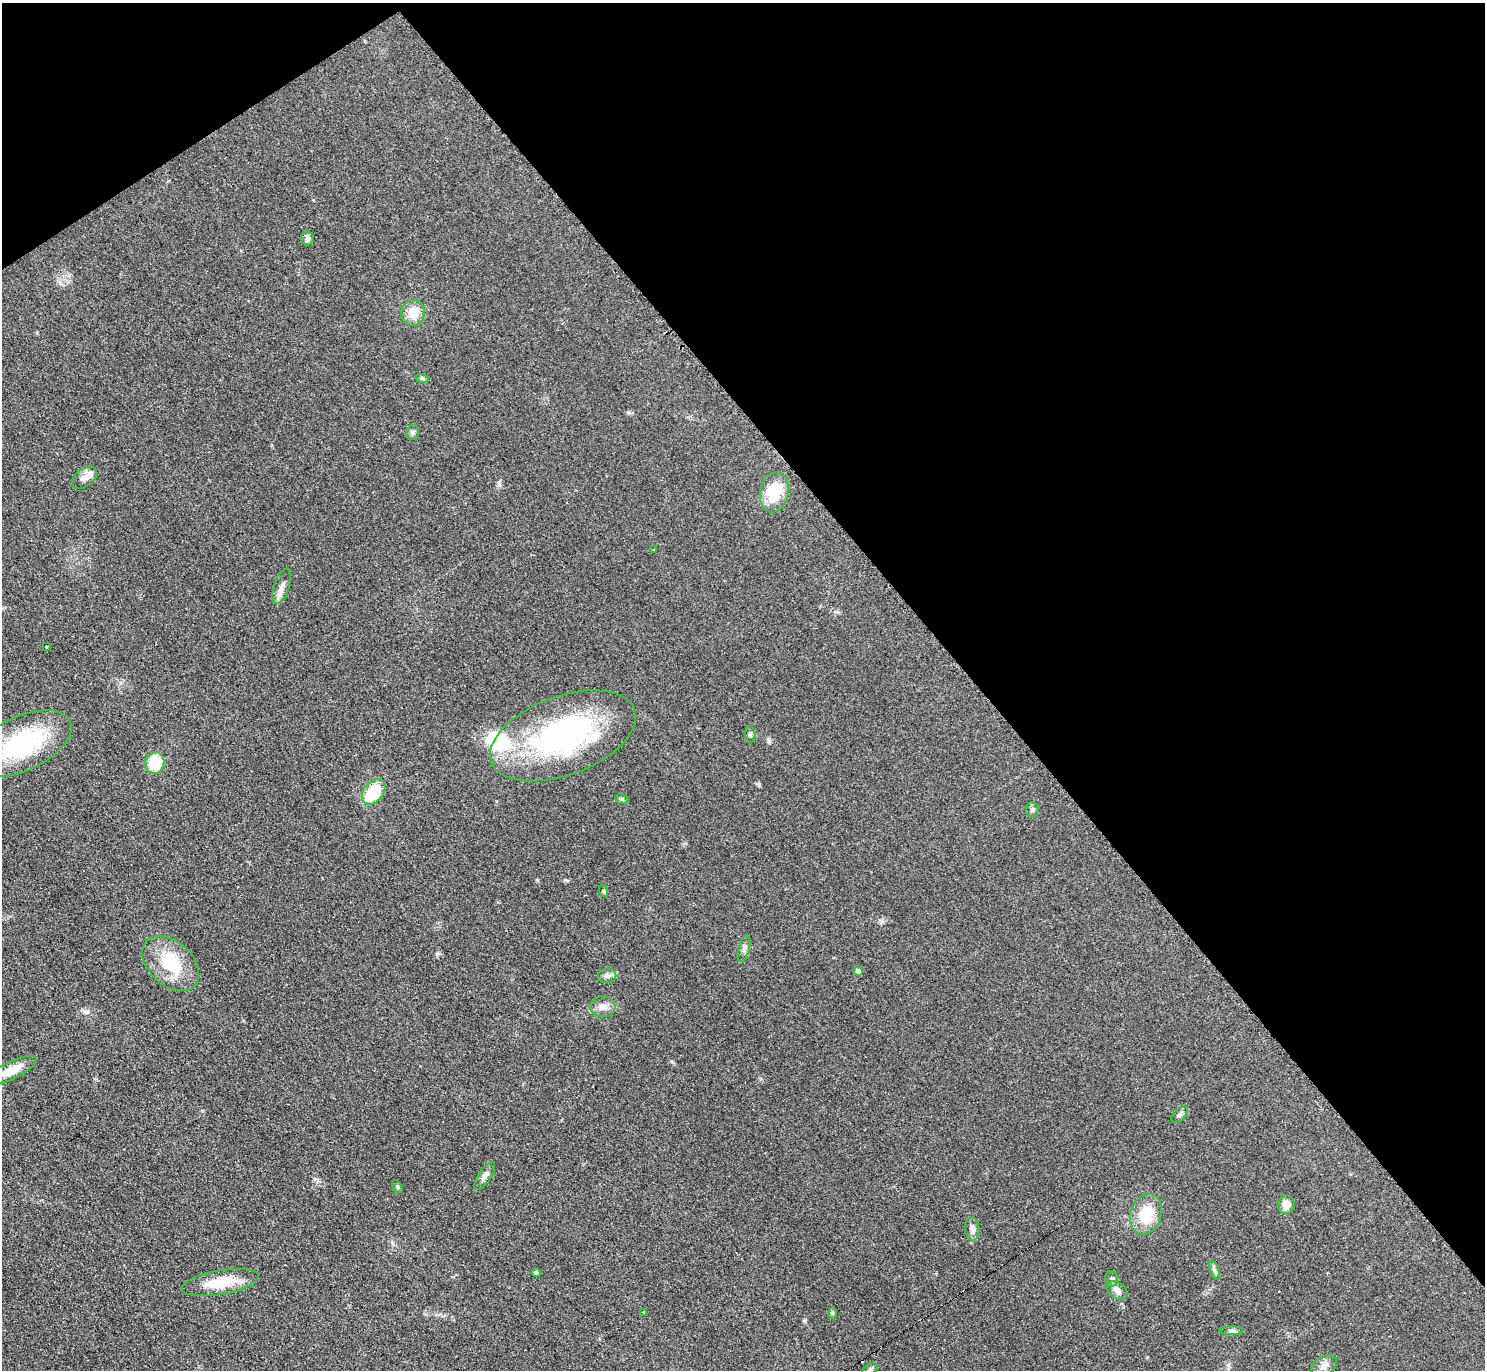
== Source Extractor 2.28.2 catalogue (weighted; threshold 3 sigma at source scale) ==
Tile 3 of 4 x 4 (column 3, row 1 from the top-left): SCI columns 2971-4453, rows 4265-5632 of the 5951 x 5939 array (HDU 1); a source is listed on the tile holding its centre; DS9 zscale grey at full resolution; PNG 1487 x 1372 px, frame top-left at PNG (2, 3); each listed source drawn as its Kron ellipse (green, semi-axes under 4 px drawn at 4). Shown black and unused: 37% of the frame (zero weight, under 2 of 3 exposures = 2% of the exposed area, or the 3 px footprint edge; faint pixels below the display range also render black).
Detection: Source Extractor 2.28.2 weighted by HDU 2 'WHT'; one run over the whole footprint, this tile lists its part. Background 0.14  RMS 0.013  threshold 0.0567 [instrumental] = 3 sigma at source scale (4.5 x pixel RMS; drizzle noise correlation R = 1.50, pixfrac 1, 0.05/0.05 arcsec/px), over >= 5 px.
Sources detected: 43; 2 cosmic-ray / hot-pixel residue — neither listed nor drawn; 2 inside a brighter listed object's ellipse — not listed separately; the other 39 listed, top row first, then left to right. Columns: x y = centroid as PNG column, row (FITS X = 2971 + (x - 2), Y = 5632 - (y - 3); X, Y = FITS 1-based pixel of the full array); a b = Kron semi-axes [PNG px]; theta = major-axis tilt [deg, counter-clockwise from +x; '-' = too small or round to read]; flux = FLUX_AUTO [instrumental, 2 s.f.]
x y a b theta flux
307 238 7 6 - 4.7
413 313 13 11 90 20
422 378 7 4 -18 1.9
413 432 7 6 - 3.4
85 478 14 9 37 8.2
774 492 20 14 78 42
654 549 3 2 - 0.86
282 587 18 7 72 7.8
46 647 3 3 - 2.9
750 734 8 5 -84 2.4
563 736 76 39 20 270
23 743 53 27 25 130
155 763 11 9 78 48
374 792 14 9 52 50
622 799 7 4 -18 2
1032 810 7 6 - 3.1
604 891 6 4 -72 1.4
744 948 13 5 75 4.6
171 963 33 22 -43 58
858 971 5 4 - 5.3
607 976 9 7 9 4.6
603 1007 12 10 -3 9.6
11 1070 28 8 26 23
1180 1114 10 5 44 3.2
485 1176 16 6 56 6.3
397 1186 7 4 -59 1.7
1286 1205 9 8 - 11
1146 1214 21 15 71 38
972 1229 11 7 -83 5.8
1215 1270 10 3 -69 2.4
536 1273 4 4 - 3.3
1112 1279 8 6 -83 3.4
220 1282 39 12 10 38
1117 1290 11 8 -39 7.7
644 1312 3 3 - 8.9
833 1313 6 4 89 1.8
1232 1331 12 4 0 3.3
1324 1366 14 9 30 8
870 1369 8 5 30 2.6
Isophote crosses this tile's border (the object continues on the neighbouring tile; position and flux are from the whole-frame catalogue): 3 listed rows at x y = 23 743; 11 1070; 870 1369
Unlisted compact peaks at least as high as the median listed source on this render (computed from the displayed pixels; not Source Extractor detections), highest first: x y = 499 485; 759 785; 804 1321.